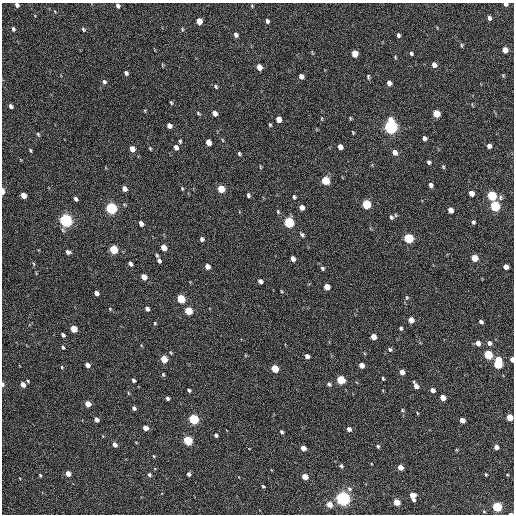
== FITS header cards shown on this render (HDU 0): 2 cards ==
NAXIS1  =                  512 / Axis length
NAXIS2  =                  512 / Axis length

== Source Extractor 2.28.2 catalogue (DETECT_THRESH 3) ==
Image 512 x 512 px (HDU 0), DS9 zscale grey, 1 PNG px = 1 image px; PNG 516 x 516 px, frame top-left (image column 1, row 512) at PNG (2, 3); no overlay
Background 209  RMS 14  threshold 42.7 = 3 sigma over >= 5 px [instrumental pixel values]
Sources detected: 173; all 173 listed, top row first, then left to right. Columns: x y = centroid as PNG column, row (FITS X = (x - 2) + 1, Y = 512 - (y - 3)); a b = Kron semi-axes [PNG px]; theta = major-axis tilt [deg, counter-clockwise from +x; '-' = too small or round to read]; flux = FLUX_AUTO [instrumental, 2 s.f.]
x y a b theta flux
505 4 4 3 - 2800
17 5 4 4 - 3300
118 6 5 4 - 2700
252 6 5 4 - 910
489 18 5 4 - 2700
199 21 5 4 - 11000
267 21 4 3 - 2100
13 29 5 4 - 1800
83 29 5 4 - 1300
182 29 5 3 - 900
236 35 5 4 - 3500
398 35 5 4 - 2100
461 45 5 3 - 1100
505 50 5 4 - 8300
411 53 4 3 - 1700
355 54 5 5 - 14000
395 57 5 3 - 910
162 65 5 3 - 780
434 65 5 4 - 5800
259 67 5 4 - 9500
126 73 4 3 - 2400
503 75 5 3 - 920
301 76 5 4 - 4300
368 77 7 4 -80 1300
104 82 6 5 - 2300
389 83 5 4 - 5200
216 86 5 3 - 1400
171 102 5 3 - 1100
11 106 4 3 - 2800
198 113 5 4 - 1200
215 113 5 4 - 5400
436 113 5 5 - 23000
350 118 5 3 - 1000
278 119 5 4 - 8300
270 125 5 4 - 1100
169 126 5 4 - 4400
390 127 7 5 -82 290000
353 132 4 3 - 860
38 134 6 4 -72 1300
424 138 5 4 - 3300
223 140 5 3 - 830
180 141 5 3 - 1500
208 142 5 4 - 9200
489 146 4 4 - 3300
176 147 5 4 - 4400
340 147 5 4 - 6300
150 148 5 3 - 960
132 149 5 4 - 7800
30 150 4 3 - 1200
394 152 6 5 - 5300
239 154 5 4 - 1400
429 162 4 4 - 1900
260 167 6 3 -81 900
443 167 5 4 - 1100
325 181 5 5 - 33000
430 185 5 4 - 3100
124 189 5 4 - 4700
182 189 5 3 - 1100
221 189 5 5 - 19000
3 191 5 3 - 6800
471 193 5 4 - 7700
23 195 5 4 - 10000
248 195 5 4 - 1800
492 196 5 5 - 59000
294 197 5 4 - 1500
500 198 8 5 90 2300
76 199 4 3 - 2300
366 204 6 5 - 49000
495 206 6 5 - 80000
302 207 5 4 - 5400
111 208 6 5 - 130000
450 210 5 4 - 7300
278 211 6 4 -72 1200
391 217 7 5 -62 2100
66 220 6 5 - 220000
289 222 6 5 - 89000
473 222 5 4 - 1800
141 223 5 4 - 4500
302 234 6 4 -54 1800
409 238 5 5 - 72000
202 239 4 4 - 2300
164 248 5 4 - 11000
114 249 5 5 - 37000
68 252 5 4 - 2800
157 255 5 3 - 1300
474 258 5 5 - 19000
293 259 5 4 - 5300
159 261 5 4 - 2700
33 264 6 3 -71 970
130 264 5 3 - 2600
207 266 5 4 - 6300
506 267 5 4 - 6600
322 268 5 4 - 1700
144 277 5 4 - 9100
260 281 5 4 - 3900
327 287 5 4 - 9500
281 291 5 3 - 870
96 293 5 4 - 4100
407 297 6 5 - 1300
181 299 5 5 - 39000
110 309 5 3 - 860
147 309 5 4 - 3100
188 311 5 5 - 27000
411 320 5 4 - 9200
481 322 4 3 - 2300
155 323 4 4 - 910
401 328 4 4 - 1600
74 329 5 4 - 18000
63 335 4 3 - 2500
373 337 5 4 - 9000
478 343 5 4 - 6400
489 343 6 5 - 3800
63 347 5 4 - 1400
390 349 5 4 - 1800
488 355 5 5 - 53000
307 356 4 4 - 3600
164 359 5 4 - 19000
512 359 4 3 - 5100
498 363 9 5 87 58000
87 365 5 4 - 5600
361 365 5 4 - 6900
62 367 4 4 - 1000
275 369 5 4 - 27000
402 372 5 4 - 7000
163 375 5 4 - 1200
383 379 4 3 - 1200
133 380 4 3 - 2100
341 380 5 5 - 41000
3 384 5 3 - 2300
329 384 5 4 - 1900
23 385 5 4 - 7300
416 386 6 4 -59 6400
189 390 4 3 - 1800
432 390 4 4 - 4700
128 393 6 3 -71 820
167 398 4 3 - 2300
443 398 5 4 - 11000
88 404 5 4 - 11000
134 408 4 3 - 2400
402 410 5 4 - 1200
417 413 4 2 - 710
509 417 5 4 - 19000
194 419 5 5 - 81000
96 420 5 4 - 4200
462 420 5 4 - 7700
145 428 5 4 - 6200
349 429 5 4 - 3900
282 432 4 3 - 1600
216 435 4 3 - 2300
188 440 5 5 - 60000
115 445 5 4 - 4600
378 446 4 4 - 1500
496 447 4 4 - 5200
303 448 5 4 - 7500
154 456 5 3 - 750
341 466 6 5 - 1800
400 467 5 4 - 8300
68 474 5 4 - 10000
189 474 4 4 - 2400
486 474 4 3 - 1100
40 475 3 3 - 1100
149 475 5 4 - 2000
507 475 4 3 - 790
305 477 5 4 - 12000
263 486 3 3 - 1200
349 489 7 6 - 2600
413 496 7 4 -73 13000
343 498 6 5 - 330000
396 502 5 4 - 18000
329 505 5 4 - 10000
497 507 5 4 - 76000
484 512 5 3 - 890
510 514 4 2 - 1700
At the frame edge (FLAGS 8, measured only in part): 8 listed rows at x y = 505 4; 17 5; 118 6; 3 191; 512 359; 3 384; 509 417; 510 514